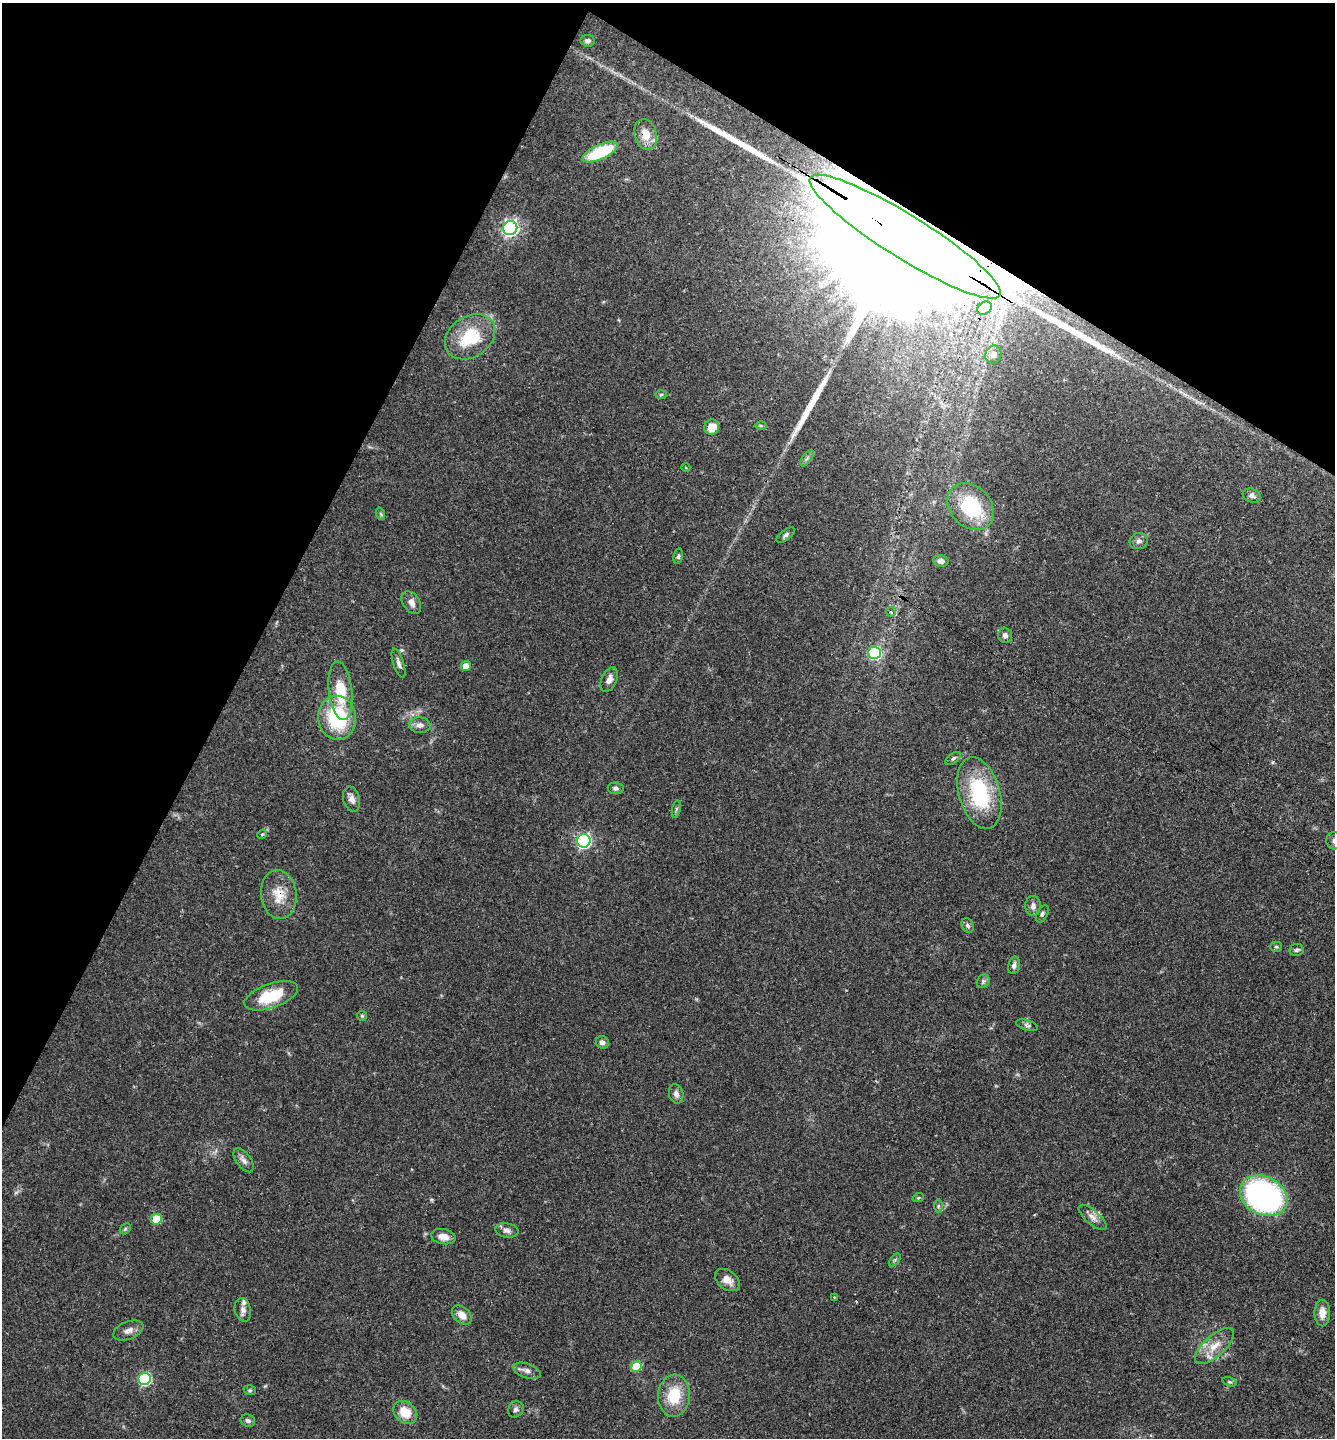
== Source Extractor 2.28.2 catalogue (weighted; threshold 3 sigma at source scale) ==
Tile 2 of 4 x 4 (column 2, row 1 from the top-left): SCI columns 1487-2819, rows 4318-5753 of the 5772 x 5764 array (HDU 1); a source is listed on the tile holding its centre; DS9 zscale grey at full resolution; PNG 1337 x 1440 px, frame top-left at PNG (2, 3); each listed source drawn as its Kron ellipse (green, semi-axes under 4 px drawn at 4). Shown black and unused: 27% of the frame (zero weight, under 3 of 4 exposures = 1% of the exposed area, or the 3 px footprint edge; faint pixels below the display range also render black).
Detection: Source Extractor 2.28.2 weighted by HDU 2 'WHT'; one run over the whole footprint, this tile lists its part. Background 0.0626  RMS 0.0045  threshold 0.0201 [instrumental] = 3 sigma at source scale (4.5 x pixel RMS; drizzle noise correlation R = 1.50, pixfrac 1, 0.05/0.05 arcsec/px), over >= 5 px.
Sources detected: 81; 2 long thin detections or spike segments (spike, bleed or trail) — neither listed nor drawn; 2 inside a brighter listed object's ellipse — not listed separately; the other 77 listed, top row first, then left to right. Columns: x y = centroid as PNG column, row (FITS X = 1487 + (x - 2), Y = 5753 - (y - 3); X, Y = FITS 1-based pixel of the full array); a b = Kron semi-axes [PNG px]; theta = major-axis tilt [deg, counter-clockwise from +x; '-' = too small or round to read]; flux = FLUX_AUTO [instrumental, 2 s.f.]
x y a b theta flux
588 41 7 6 - 1.5
646 134 16 11 -73 6.3
600 152 19 7 24 24
510 228 7 7 - 140
905 237 111 22 -32 73000
984 308 8 6 34 2.2
470 337 27 20 34 22
993 354 9 8 - 2.5
661 395 6 4 2 0.54
761 426 6 4 -1 0.65
711 427 8 7 - 6.5
807 458 9 4 54 1.1
686 468 4 3 - 0.37
1252 495 9 6 -20 1.6
971 507 26 20 -46 30
381 514 6 4 -71 0.65
786 535 10 5 38 1.2
1139 541 9 8 - 1.7
678 556 8 4 79 0.89
941 561 7 5 -13 1.6
411 602 12 8 -55 2.8
891 612 4 4 - 0.55
1005 635 7 7 - 1.7
874 653 6 6 - 47
399 663 15 5 -72 1.7
466 666 5 4 - 4.4
609 680 13 7 66 2.6
340 691 29 11 -84 14
337 718 22 19 -82 31
420 725 10 8 -4 2.5
953 759 9 4 38 1
616 788 8 6 -6 1.2
979 793 37 20 -74 36
352 799 13 8 -75 2.5
676 809 9 3 77 0.79
262 834 5 4 - 0.48
584 841 7 6 - 84
1334 841 8 8 - 1.7
279 895 24 18 -82 9.3
1033 906 10 8 88 2.1
1042 914 9 5 62 1
968 925 7 5 -62 1
1276 947 5 5 - 0.7
1296 950 7 6 - 1.1
1014 965 9 6 77 1.5
983 981 7 6 - 0.96
271 996 28 12 19 16
362 1016 5 5 - 0.54
1027 1025 11 5 -17 1.1
602 1042 7 6 - 1.7
676 1094 10 7 -75 2.2
244 1160 14 7 -54 2.1
1264 1196 25 19 -27 120
918 1198 6 3 18 0.48
938 1206 6 4 89 0.81
1092 1217 17 7 -41 3
156 1219 5 5 - 16
125 1229 6 4 46 0.65
507 1230 11 7 -8 2.1
443 1237 12 7 -10 3.6
895 1260 7 4 53 0.71
727 1280 14 9 -37 3.6
834 1297 4 3 - 0.37
243 1310 12 8 -79 2.1
1322 1313 13 7 -90 4.3
462 1315 11 7 -42 4.3
128 1330 16 8 22 2.8
1214 1346 24 10 42 7.1
636 1366 5 5 - 16
527 1371 14 7 -20 2.3
145 1379 6 6 - 51
1229 1382 7 4 -19 0.76
250 1390 6 5 - 0.72
674 1396 21 16 85 14
516 1409 8 7 - 1.5
405 1412 13 10 -43 9
248 1420 7 6 - 1.3
Overlapping masked pixels (flux is a lower limit): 3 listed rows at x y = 646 134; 905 237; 279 895
Isophote crosses this tile's border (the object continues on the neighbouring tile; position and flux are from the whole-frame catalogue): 1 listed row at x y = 1334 841